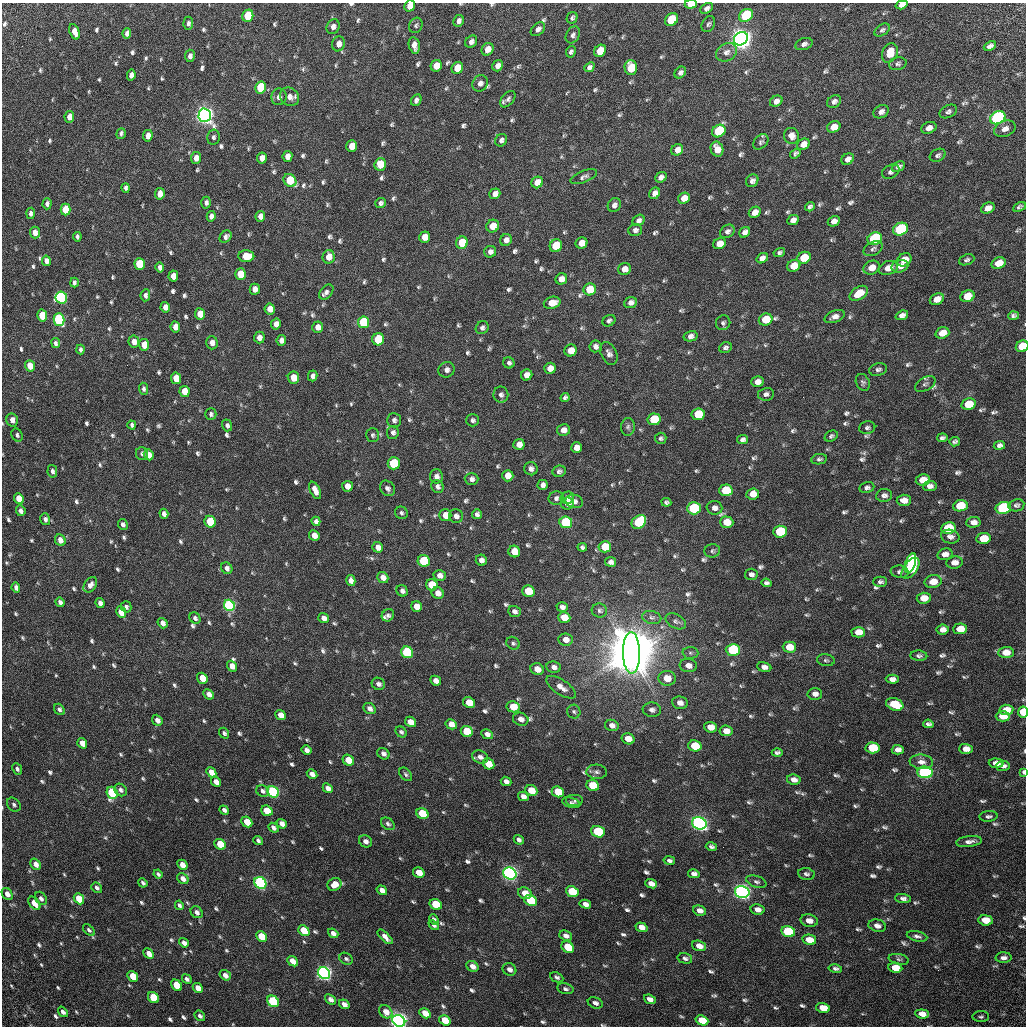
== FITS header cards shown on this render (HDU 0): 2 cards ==
NAXIS1  =                 1024 / Required FITS header
NAXIS2  =                 1024 / Required FITS header

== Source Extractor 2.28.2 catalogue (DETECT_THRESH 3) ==
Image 1024 x 1024 px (HDU 0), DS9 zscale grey, 1 PNG px = 1 image px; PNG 1028 x 1028 px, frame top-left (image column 1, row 1024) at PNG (2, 3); each listed source drawn as its Kron ellipse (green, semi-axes under 4 px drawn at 4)
Background 31.6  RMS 2.8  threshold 8.52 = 3 sigma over >= 5 px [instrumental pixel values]
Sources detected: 840; of the 840, the 500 brightest by FLUX_AUTO listed and drawn (340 fainter detections omitted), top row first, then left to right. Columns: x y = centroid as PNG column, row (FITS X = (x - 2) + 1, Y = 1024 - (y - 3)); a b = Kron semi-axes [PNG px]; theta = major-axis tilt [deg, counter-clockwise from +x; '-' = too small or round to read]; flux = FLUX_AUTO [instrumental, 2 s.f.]
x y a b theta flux
691 4 6 4 1 4.4e+03
902 5 6 4 18 9.9e+02
410 6 6 5 - 2.5e+03
707 8 7 4 35 7.5e+02
746 15 7 6 - 1.7e+04
248 16 6 5 - 7.6e+03
572 18 6 5 - 4.4e+02
671 20 7 6 - 8.5e+03
459 21 6 5 - 7.5e+02
188 23 6 5 - 5.8e+02
708 24 8 6 61 4.9e+02
416 25 8 6 65 4.4e+02
333 27 7 6 - 1.1e+03
538 29 8 5 42 8.2e+02
882 30 8 5 35 5.1e+02
74 32 8 4 -69 1.5e+03
127 33 5 4 - 9.3e+02
573 35 9 6 61 6.5e+02
741 39 7 6 - 3.0e+05
471 42 7 5 47 8.4e+02
339 44 8 6 71 1.3e+03
804 44 9 5 21 6.6e+02
414 45 8 5 -79 1.4e+03
990 46 6 4 26 6.5e+02
488 49 7 5 51 1.8e+03
600 51 6 5 - 3.7e+03
571 52 6 4 63 4.9e+02
726 52 11 8 32 1.1e+03
890 53 10 7 66 3.4e+03
190 56 6 5 - 7.4e+02
898 64 9 6 12 5.3e+02
436 66 6 5 - 2.6e+03
498 66 6 5 - 9.7e+02
589 67 5 4 - 6.7e+02
457 68 6 5 - 3.8e+03
631 68 7 6 - 5.6e+03
680 72 6 5 - 6.5e+02
131 75 5 4 - 9.9e+02
480 83 8 7 - 9.6e+02
261 87 6 5 - 1.1e+04
279 97 8 7 - 9.6e+02
289 97 10 8 -40 1.2e+03
508 99 9 6 50 6.6e+02
416 100 6 5 - 6.7e+02
776 101 7 5 29 9.8e+02
834 101 7 6 - 7.3e+02
881 112 8 6 30 8.9e+02
948 112 9 6 27 6.2e+02
205 115 7 6 - 2.1e+05
69 117 6 5 - 1.4e+03
998 118 8 6 26 5.5e+04
834 127 7 5 25 2.4e+03
929 128 8 5 23 1.1e+03
1005 129 11 7 24 1.4e+03
719 131 7 6 - 1.2e+04
121 133 5 4 - 4.8e+02
148 136 6 4 82 1.6e+03
791 136 8 7 - 1.3e+03
213 137 7 6 - 5.3e+02
501 140 6 5 - 6.1e+02
761 142 9 6 45 5.0e+02
803 144 7 5 29 1.8e+03
352 146 6 5 - 2.7e+03
717 149 7 6 - 2.0e+03
677 150 6 5 - 1.4e+03
795 154 5 4 - 4.8e+02
938 155 8 6 28 5.2e+02
287 156 5 5 - 1.4e+03
196 158 6 5 - 1.6e+03
262 158 5 5 - 1.6e+03
848 159 6 5 - 9.2e+02
380 164 6 5 - 4.0e+03
898 166 7 4 28 6.2e+02
891 172 9 6 27 7.0e+02
584 177 14 6 21 6.5e+02
661 177 6 5 - 8.7e+02
290 180 7 6 - 7.5e+03
752 181 7 5 48 7.2e+02
537 182 6 5 - 2.2e+03
126 188 5 4 - 5.5e+02
655 193 6 5 - 1.1e+03
160 194 6 4 80 1.7e+03
495 194 6 5 - 9.6e+02
684 198 6 5 - 2.1e+03
206 203 6 4 -89 5.9e+02
380 203 5 5 - 5.2e+02
47 204 5 4 - 6.5e+02
614 205 7 6 - 7.9e+02
810 207 5 4 - 4.9e+02
1019 207 6 4 26 4.6e+02
988 208 7 5 24 1.4e+03
66 210 6 5 - 4.9e+03
755 212 6 5 - 1.5e+03
31 213 6 4 85 5.9e+02
211 216 5 4 - 8.7e+02
260 216 5 5 - 1.1e+03
639 220 6 5 - 7.5e+02
793 220 6 5 - 1.1e+03
834 221 6 5 - 9.9e+02
493 226 6 6 - 2.6e+03
900 229 8 6 25 2.7e+04
635 230 7 6 - 6.8e+02
727 231 8 6 37 6.9e+02
35 232 6 5 - 1.3e+03
745 232 6 5 - 9.2e+02
77 237 5 3 - 4.4e+02
226 237 7 5 43 7.1e+02
425 237 5 5 - 1.9e+03
875 239 7 6 - 2.9e+04
506 240 6 5 - 1.1e+03
462 243 6 6 - 5.0e+03
581 243 6 5 - 1.9e+03
720 244 6 5 - 2.0e+03
556 246 6 6 - 8.9e+03
873 249 10 6 27 6.3e+02
490 252 6 5 - 7.8e+02
779 252 6 4 15 4.5e+02
246 256 8 6 1 4.6e+03
329 257 7 6 - 1.9e+03
762 258 6 4 33 1.0e+03
804 258 7 6 - 4.9e+03
904 260 7 6 - 2.4e+03
967 260 8 5 21 4.8e+02
46 261 5 4 - 1.1e+03
999 263 7 5 22 3.0e+03
140 264 6 5 - 1.1e+04
794 266 7 5 28 2.9e+03
900 266 8 6 15 1.2e+03
160 267 5 4 - 7.4e+02
871 268 8 6 28 2.0e+03
888 268 10 6 21 1.8e+03
624 269 6 6 - 1.6e+03
240 274 6 5 - 5.3e+03
173 276 5 5 - 2.0e+03
561 279 6 5 - 1.5e+03
74 283 5 3 - 4.4e+02
255 289 5 5 - 1.3e+03
590 289 6 6 - 5.5e+03
326 292 8 5 50 6.8e+02
859 293 10 6 31 3.7e+03
145 295 6 5 - 6.0e+02
967 296 7 5 19 3.0e+03
61 297 6 5 - 4.3e+04
937 299 7 5 27 1.7e+03
552 303 8 6 14 2.7e+03
631 303 6 5 - 9.3e+02
165 307 5 4 - 1.3e+03
270 309 5 5 - 1.9e+03
200 314 6 5 - 2.5e+03
902 315 6 4 20 8.1e+02
42 316 6 5 - 5.6e+03
1014 316 5 4 - 4.9e+02
835 317 10 6 20 1.2e+03
59 319 6 5 - 3.5e+04
766 320 7 6 - 5.0e+03
609 321 7 5 28 5.3e+02
364 322 6 5 - 1.7e+04
723 323 7 7 - 5.1e+02
276 324 5 5 - 1.3e+03
175 327 5 4 - 1.7e+03
318 327 6 5 - 1.2e+03
482 328 7 6 - 6.0e+02
942 333 7 5 19 2.8e+03
690 336 7 5 13 7.5e+02
259 337 6 5 - 1.2e+03
378 339 6 6 - 1.0e+04
281 340 5 4 - 9.1e+02
134 342 6 5 - 1.2e+03
56 343 5 4 - 4.6e+02
212 343 7 5 -89 1.2e+03
144 345 6 5 - 3.1e+03
596 346 6 6 - 8.9e+02
1022 346 6 5 - 5.3e+03
725 348 6 5 - 5.7e+02
80 350 5 3 - 4.8e+02
571 350 6 6 - 2.5e+03
609 354 12 7 -65 9.7e+02
509 363 6 5 - 5.6e+02
30 366 5 4 - 2.6e+03
550 368 6 5 - 1.8e+03
447 370 8 7 - 1.0e+03
878 370 9 6 13 6.1e+02
527 375 6 5 - 1.6e+03
313 376 5 4 - 8.0e+02
176 378 6 5 - 3.5e+03
293 378 6 5 - 2.8e+03
757 382 6 5 - 1.3e+03
863 382 9 6 -64 5.4e+02
925 384 11 6 29 6.3e+02
144 389 6 4 -84 4.7e+02
184 391 5 5 - 3.6e+03
766 394 8 6 11 6.8e+02
501 395 8 7 - 7.5e+02
565 397 5 4 - 5.0e+02
968 404 7 5 14 5.3e+03
211 414 6 5 - 5.0e+02
698 414 7 6 - 6.3e+03
654 419 6 6 - 8.5e+03
12 420 7 6 - 1.5e+03
394 420 7 7 - 6.8e+02
473 420 6 6 - 5.9e+02
132 425 4 4 - 4.9e+02
227 425 6 5 - 6.3e+02
628 427 9 7 84 5.5e+02
867 428 8 6 12 5.1e+02
563 430 6 6 - 1.3e+03
393 432 6 6 - 7.3e+02
17 435 7 5 -62 4.9e+02
373 435 7 6 - 4.9e+02
831 436 7 5 30 5.0e+02
661 438 5 5 - 4.4e+02
942 438 5 3 - 4.8e+02
743 440 5 4 - 6.4e+02
955 442 5 5 - 4.7e+02
519 444 5 5 - 1.6e+03
999 445 6 4 9 6.5e+02
576 448 5 5 - 1.6e+03
142 454 6 6 - 4.7e+02
149 455 5 5 - 1.6e+03
819 459 7 5 10 4.6e+02
394 463 6 6 - 1.2e+04
531 469 7 6 - 8.8e+02
52 471 6 4 -78 5.8e+02
559 471 7 5 10 5.7e+02
436 476 7 6 - 1.0e+03
508 476 5 5 - 2.1e+03
472 479 7 6 - 9.0e+02
923 480 7 5 10 2.7e+03
543 485 5 5 - 8.0e+02
347 486 5 5 - 1.4e+03
437 486 6 6 - 7.5e+02
930 486 7 5 6 8.5e+02
387 488 8 7 - 7.2e+02
867 488 7 5 11 6.3e+02
315 490 9 5 -64 1.5e+03
726 490 7 6 - 8.4e+03
753 494 6 5 - 2.2e+03
884 495 8 6 8 8.1e+02
556 498 7 6 - 7.1e+02
567 498 7 6 - 1.1e+03
19 499 6 4 -67 3.2e+03
904 500 7 5 2 1.4e+03
574 501 9 6 -14 8.0e+02
666 502 5 4 - 4.6e+02
567 504 6 6 - 1.4e+03
1016 505 8 6 9 5.6e+02
960 506 7 5 8 6.9e+03
694 508 7 6 - 1.8e+04
714 508 8 6 -4 9.6e+02
1003 508 8 6 10 3.1e+04
21 511 5 4 - 7.9e+02
401 513 6 6 - 5.2e+02
164 514 5 4 - 9.2e+02
477 514 5 5 - 6.0e+02
445 515 6 6 - 2.7e+03
456 516 7 7 - 9.8e+02
45 519 6 5 - 6.5e+02
316 521 4 4 - 6.6e+02
210 522 6 5 - 1.0e+04
566 522 6 6 - 1.7e+04
639 522 8 6 37 1.7e+04
727 522 6 5 - 2.8e+03
973 522 7 5 3 1.0e+03
123 524 5 4 - 6.0e+02
948 528 7 6 - 8.7e+03
780 532 7 6 - 1.3e+04
314 535 5 5 - 1.5e+03
950 537 9 7 -12 9.1e+02
983 538 7 5 10 4.4e+03
60 540 6 5 - 1.6e+03
378 547 5 5 - 1.4e+03
582 547 4 4 - 4.8e+02
605 547 6 5 - 6.3e+03
712 551 8 6 8 4.7e+02
514 552 6 6 - 2.8e+03
945 554 8 5 14 1.2e+03
481 560 5 5 - 9.5e+02
424 561 6 6 - 1.4e+04
611 562 5 5 - 7.3e+02
954 562 8 6 8 1.5e+03
910 563 10 5 73 1.1e+04
227 568 6 5 - 8.2e+02
910 568 12 6 53 1.8e+04
899 572 9 6 -5 6.8e+02
751 574 6 5 - 7.3e+02
440 575 6 5 - 1.2e+03
383 577 6 5 - 1.3e+03
351 581 5 4 - 1.1e+03
880 582 7 5 0 5.8e+02
933 582 8 6 10 2.2e+03
766 583 5 4 - 5.4e+02
90 585 8 6 55 9.7e+02
432 585 6 5 - 6.3e+03
16 588 5 4 - 6.9e+02
402 591 6 5 - 6.6e+02
528 591 6 5 - 5.6e+03
438 593 6 5 - 1.4e+03
924 598 7 5 3 2.2e+03
60 602 5 4 - 7.3e+02
100 603 5 4 - 8.3e+02
229 605 6 5 - 3.8e+04
126 607 6 5 - 5.3e+02
416 607 5 5 - 2.0e+03
562 607 6 4 -17 8.2e+02
514 611 6 5 - 6.9e+02
599 611 8 7 - 5.5e+02
121 612 6 5 - 3.4e+03
388 615 6 5 - 5.5e+02
564 617 6 5 - 3.3e+03
652 617 10 6 -12 6.3e+02
195 618 6 5 - 5.6e+02
324 618 5 4 - 9.1e+02
676 621 11 7 -28 6.7e+02
163 623 5 4 - 1.1e+03
960 629 7 5 3 2.8e+03
943 630 6 5 - 1.0e+03
858 632 7 5 0 2.3e+03
566 640 7 6 - 1.5e+03
513 643 7 6 - 4.7e+02
789 647 7 5 -1 3.4e+03
733 650 7 6 - 1.7e+04
407 652 6 5 - 2.4e+04
1006 652 8 5 2 1.9e+03
631 653 21 8 -89 4.1e+06
690 653 8 6 -2 5.1e+02
919 656 8 5 -4 5.1e+02
826 660 9 6 -8 4.5e+02
232 666 5 4 - 1.5e+03
688 666 8 6 -6 1.6e+03
554 667 7 5 -10 8.6e+02
764 667 7 5 -10 9.5e+02
537 669 7 6 - 1.9e+03
202 678 6 5 - 3.2e+03
667 678 9 7 -5 3.0e+03
892 679 6 4 -2 9.4e+02
436 681 5 4 - 1.1e+03
378 684 7 6 - 6.9e+02
561 687 17 7 -34 1.6e+03
209 694 6 4 -44 1.1e+03
815 694 7 6 - 1.1e+03
469 703 6 5 - 3.6e+03
680 703 8 6 -9 1.5e+03
895 704 9 6 -19 7.0e+03
513 707 6 5 - 3.6e+03
59 709 6 4 -52 5.4e+02
370 709 6 5 - 1.0e+03
652 710 9 7 -5 8.9e+02
1006 710 7 5 6 2.6e+03
574 712 7 6 - 4.8e+02
1023 712 5 5 - 7.0e+03
280 715 5 4 - 1.7e+03
1003 716 7 5 1 2.9e+03
521 719 8 6 -21 1.2e+03
157 720 6 4 -50 1.0e+03
410 722 6 5 - 2.4e+03
451 724 6 5 - 1.7e+03
928 724 5 4 - 5.3e+02
612 725 7 5 -13 1.0e+03
710 727 6 5 - 2.3e+03
467 731 6 5 - 9.2e+03
726 731 6 5 - 1.7e+03
401 732 6 5 - 4.5e+02
224 733 6 4 -54 4.5e+02
487 734 6 4 -28 9.7e+02
628 739 6 5 - 2.1e+03
82 743 5 4 - 1.9e+03
695 746 7 5 -13 6.6e+03
873 748 7 5 -4 8.5e+03
966 749 7 5 0 1.4e+03
306 750 5 4 - 8.4e+02
898 750 6 5 - 1.0e+03
777 753 5 4 - 4.6e+02
383 754 6 5 - 8.0e+02
480 757 8 6 -23 9.1e+02
348 760 6 5 - 3.5e+03
921 762 12 7 -5 1.2e+03
996 763 7 5 -3 1.2e+03
488 764 6 5 - 3.3e+03
1003 766 6 5 - 6.7e+02
17 769 6 4 -64 6.3e+02
211 772 5 4 - 1.6e+03
597 772 10 7 -3 7.5e+02
925 772 7 6 - 6.5e+04
1024 772 4 3 - 6.9e+02
312 774 5 4 - 8.5e+02
406 774 8 5 -49 4.8e+02
794 780 7 5 -11 1.1e+03
506 781 5 4 - 8.0e+02
216 782 5 4 - 1.3e+03
593 786 6 5 - 7.9e+03
328 788 5 4 - 9.8e+02
120 790 7 5 -47 6.5e+02
531 790 6 5 - 3.1e+03
262 791 6 5 - 5.8e+02
273 792 6 5 - 4.2e+04
558 792 6 5 - 5.4e+03
112 793 6 5 - 2.1e+04
523 796 5 4 - 9.5e+02
575 801 9 6 0 5.9e+02
571 803 9 5 -16 5.0e+02
14 805 8 6 -45 5.5e+02
224 810 5 4 - 6.7e+02
267 811 6 5 - 5.4e+03
422 814 6 5 - 8.6e+03
988 816 9 5 5 5.3e+02
247 822 6 5 - 3.1e+03
699 823 7 6 - 1.5e+05
282 824 5 4 - 1.1e+03
388 824 7 5 -39 5.4e+02
273 828 5 4 - 6.3e+02
598 832 7 5 -19 1.7e+04
258 840 5 4 - 5.3e+02
519 840 5 4 - 6.4e+02
365 841 7 5 -30 8.0e+02
969 842 13 5 6 1.1e+03
220 844 6 5 - 4.3e+03
711 847 5 3 - 4.9e+02
669 861 5 4 - 5.6e+02
36 864 6 5 - 1.2e+03
182 865 5 4 - 1.8e+03
419 873 6 5 - 2.4e+03
158 874 4 3 - 4.4e+02
510 874 7 6 - 1.6e+05
694 874 5 4 - 7.6e+02
806 874 8 6 -8 5.7e+02
183 879 6 5 - 1.0e+03
756 882 10 5 -18 5.6e+02
143 883 5 3 - 4.6e+02
260 883 6 5 - 5.7e+04
334 884 7 6 - 2.0e+03
651 884 6 4 -21 1.6e+03
97 888 6 4 -39 5.7e+02
382 890 5 4 - 1.2e+03
572 892 6 5 - 9.9e+03
742 892 7 6 - 1.6e+05
525 893 7 5 -23 2.4e+03
7 894 6 5 - 1.4e+03
41 898 7 5 -55 6.9e+02
903 898 8 4 -5 6.9e+02
79 899 6 4 -49 4.6e+03
531 900 7 5 -28 1.1e+04
34 903 8 4 -51 2.4e+03
436 904 6 5 - 7.9e+03
585 904 6 4 -14 9.3e+02
179 905 5 4 - 4.5e+02
757 909 7 5 -13 1.2e+03
700 911 7 5 -18 1.1e+03
197 912 6 5 - 8.0e+02
434 919 6 4 -49 5.1e+02
986 920 7 5 -7 3.6e+03
809 921 9 6 -11 1.4e+03
434 925 6 4 -41 5.8e+02
877 926 9 6 -14 1.2e+03
641 927 6 4 -19 1.5e+03
89 930 7 4 -44 4.5e+02
304 931 6 5 - 5.6e+03
788 932 7 5 -13 2.0e+04
333 933 5 4 - 8.2e+02
261 936 6 5 - 4.7e+03
566 936 6 5 - 8.8e+02
917 936 10 5 -13 7.1e+02
385 937 9 4 -43 1.2e+03
809 940 7 5 -13 3.0e+03
184 943 5 4 - 9.7e+02
699 946 7 5 -19 1.7e+03
568 947 7 5 -32 5.0e+03
149 954 6 4 -46 1.5e+03
685 958 7 5 -14 5.5e+02
1004 958 8 5 2 8.5e+02
346 959 7 5 -31 5.0e+02
899 959 10 5 -12 4.6e+02
293 961 6 4 -40 1.6e+03
472 966 6 5 - 1.1e+03
895 968 7 5 -10 3.9e+03
509 969 7 6 - 8.9e+02
835 969 7 4 -10 5.5e+02
324 973 6 5 - 1.2e+05
225 975 6 5 - 1.2e+03
133 976 6 4 -47 4.1e+03
557 977 7 4 -26 5.5e+02
187 979 5 3 - 6.0e+02
177 985 6 4 -48 5.3e+03
198 988 6 4 -43 2.5e+03
565 989 8 5 -13 5.8e+02
153 998 6 5 - 6.8e+03
330 999 6 4 -40 1.0e+03
650 999 6 4 -21 1.1e+03
273 1001 6 5 - 2.1e+04
595 1003 8 5 -22 7.8e+02
344 1004 6 4 -36 9.8e+02
823 1008 7 5 -14 3.5e+03
63 1012 6 4 -51 6.6e+02
386 1012 7 5 -42 1.7e+03
425 1013 6 4 -31 2.6e+03
922 1014 7 4 -6 1.5e+03
200 1016 6 4 -38 5.9e+02
981 1017 8 5 0 4.5e+02
445 1020 6 4 -34 3.9e+03
702 1020 6 5 - 4.9e+03
399 1021 7 5 -33 1.6e+05
At the frame edge (FLAGS 8, measured only in part): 7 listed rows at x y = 691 4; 902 5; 410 6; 1022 346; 1023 712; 1024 772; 399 1021
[340 fainter detections neither listed nor drawn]

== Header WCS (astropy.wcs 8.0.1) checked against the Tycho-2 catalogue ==
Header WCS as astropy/WCSLIB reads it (CRVAL/CRPIX/CD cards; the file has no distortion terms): RA---TAN/DEC--TAN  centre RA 17:04:40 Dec +12:47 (256.17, +12.79 deg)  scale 3.57 arcsec/px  FOV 60.9' x 60.9'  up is -34 deg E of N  parity flipped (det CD > 0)
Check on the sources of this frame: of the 60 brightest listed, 48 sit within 5.3 arcsec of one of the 90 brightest Tycho-2 stars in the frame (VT <= 12.56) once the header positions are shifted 1.64 arcsec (1.29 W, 1.01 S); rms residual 1.75 arcsec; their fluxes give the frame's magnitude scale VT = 21.66 - 2.5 log10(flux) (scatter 0.12 mag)
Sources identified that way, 53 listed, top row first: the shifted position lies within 5.3 arcsec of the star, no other Tycho-2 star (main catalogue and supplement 1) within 10.6 arcsec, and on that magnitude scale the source's flux lands within +1.5 / -3 mag of the star's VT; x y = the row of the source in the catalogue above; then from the Tycho-2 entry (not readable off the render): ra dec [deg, ICRS J2000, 3 dp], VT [Tycho-2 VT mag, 2 dp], TYC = Tycho-2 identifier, HIP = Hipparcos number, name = IAU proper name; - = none
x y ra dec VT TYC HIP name
691 4 256.022 +13.306 11.86 988-665-1 - -
746 15 256.075 +13.327 11.03 988-1435-1 - -
248 16 255.657 +13.048 11.70 984-1492-1 - -
671 20 256.015 +13.282 12.12 988-539-1 - -
741 39 256.084 +13.305 8.82 988-1312-1 - -
631 68 256.009 +13.220 12.04 988-1786-1 - -
261 87 255.709 +12.996 11.63 984-1555-1 - -
205 115 255.678 +12.942 8.40 984-851-1 83399 -
998 118 256.346 +13.384 9.77 988-444-1 - -
719 131 256.119 +13.217 11.48 988-1519-1 - -
900 229 256.328 +13.238 10.54 988-1880-1 - -
875 239 256.312 +13.216 10.57 988-1445-1 - -
556 246 256.048 +13.032 11.77 984-186-1 - -
140 264 255.709 +12.784 12.11 984-152-1 - -
61 297 255.663 +12.713 10.50 984-217-1 - -
59 319 255.673 +12.694 10.39 984-1057-1 - -
364 322 255.930 +12.862 11.30 984-1963-1 - -
378 339 255.952 +12.856 11.81 984-1155-1 - -
1022 346 256.498 +13.211 12.26 988-1248-1 - -
968 404 256.485 +13.133 12.40 988-1644-1 - -
394 463 256.036 +12.763 11.44 984-680-1 - -
726 490 256.331 +12.927 11.94 984-1956-1 - -
960 506 256.536 +13.045 11.99 984-750-1 - -
694 508 256.314 +12.894 11.03 984-123-1 - -
1003 508 256.574 +13.067 10.37 984-29-1 - -
210 522 255.916 +12.613 11.31 984-548-1 - -
566 522 256.214 +12.811 11.08 984-976-1 - -
780 532 256.400 +12.924 11.59 984-276-1 - -
605 547 256.261 +12.813 12.20 984-608-1 - -
910 568 256.530 +12.966 11.63 984-140-1 - -
528 591 256.223 +12.734 12.03 984-2023-1 - -
733 650 256.428 +12.800 10.61 984-81-1 - -
407 652 256.156 +12.617 10.57 984-293-1 - -
631 653 256.345 +12.741 4.89 984-2436-1 83613 -
895 704 256.594 +12.846 11.79 984-15-1 - -
467 731 256.251 +12.585 11.91 984-502-1 - -
873 748 256.601 +12.798 12.25 985-1701-1 - -
925 772 256.660 +12.807 9.63 985-579-1 - -
273 792 256.123 +12.427 10.31 984-389-1 - -
112 793 255.989 +12.337 10.91 984-1004-1 - -
422 814 256.261 +12.493 11.66 984-580-1 - -
699 823 256.499 +12.639 8.54 984-2205-1 83663 -
598 832 256.419 +12.576 10.78 984-452-1 - -
510 874 256.368 +12.492 8.44 984-801-1 83627 -
260 883 256.165 +12.346 9.76 984-1670-1 - -
572 892 256.431 +12.512 11.54 984-2145-1 - -
742 892 256.575 +12.607 8.60 984-25-1 83691 -
531 900 256.401 +12.482 11.44 984-280-1 - -
436 904 256.324 +12.426 11.80 984-2157-1 - -
788 932 256.635 +12.600 11.03 985-1537-1 - -
324 973 256.270 +12.308 9.11 984-2229-1 - -
273 1001 256.243 +12.256 10.81 984-617-1 - -
399 1021 256.360 +12.310 8.71 984-1659-1 83624 -